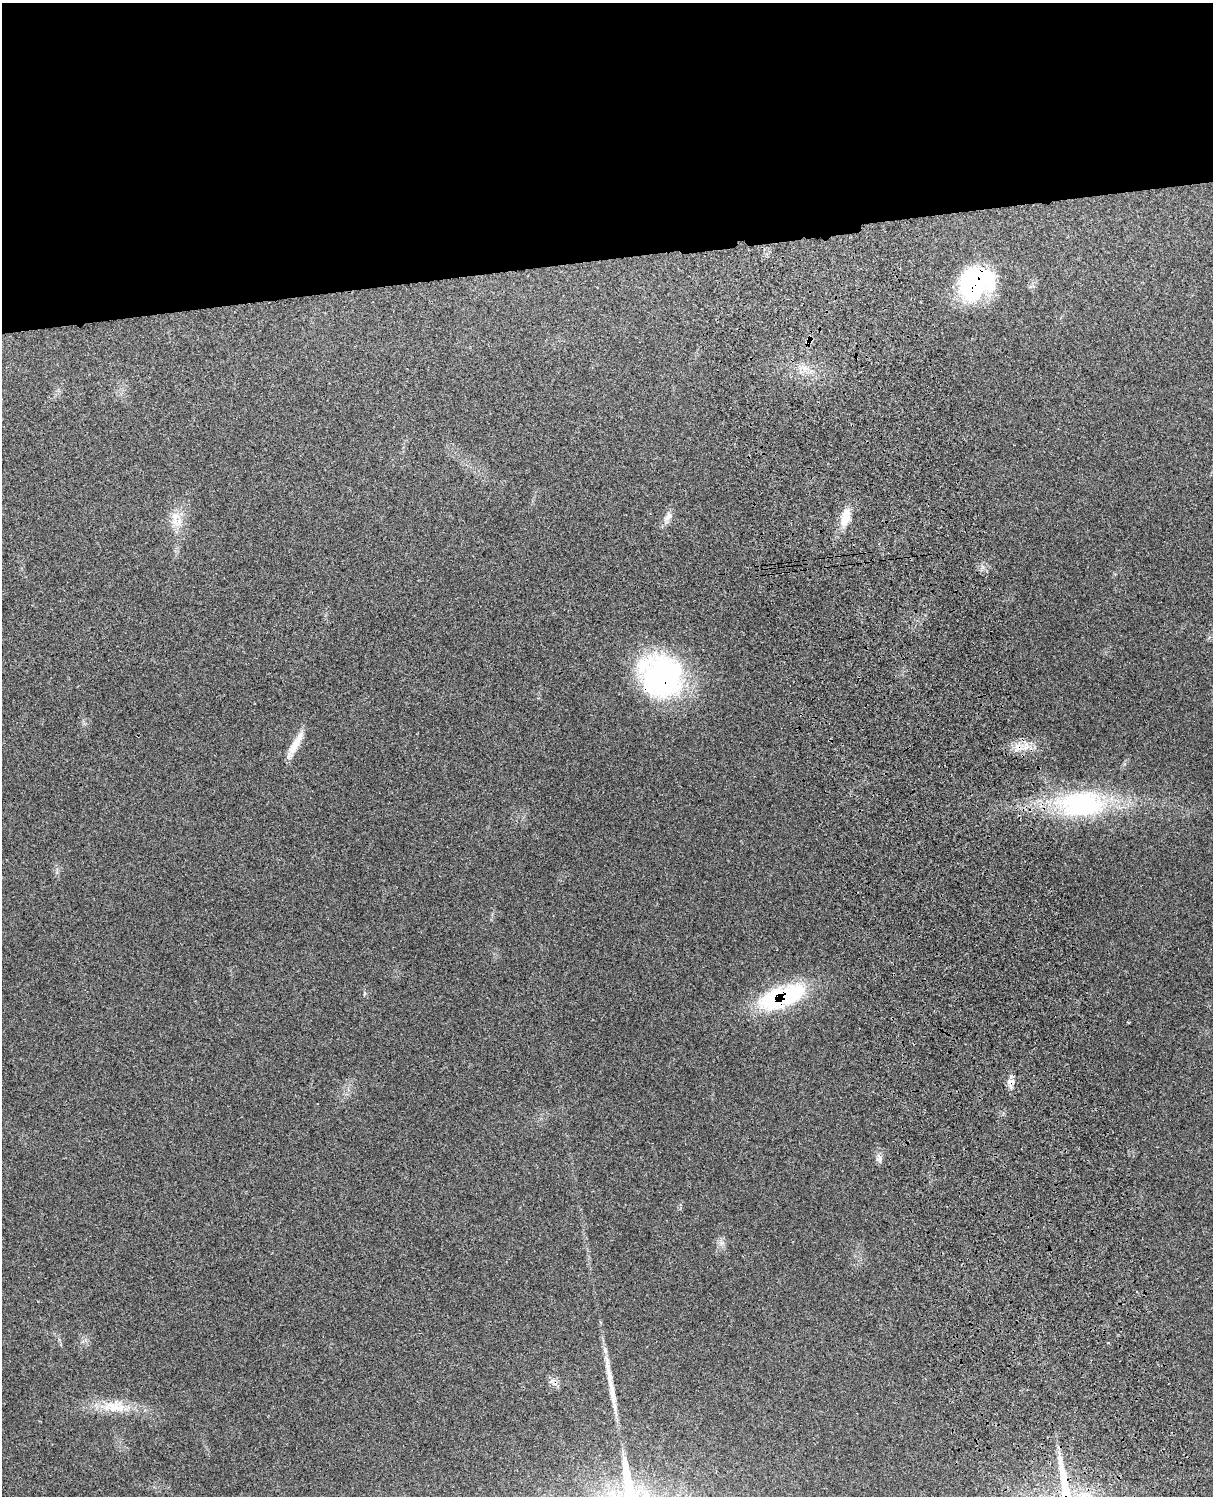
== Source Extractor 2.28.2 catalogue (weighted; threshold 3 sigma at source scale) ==
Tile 2 of 4 x 3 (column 2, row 1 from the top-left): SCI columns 1328-2538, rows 3154-4647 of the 5085 x 4920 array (HDU 1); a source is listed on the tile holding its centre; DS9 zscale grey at full resolution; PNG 1215 x 1498 px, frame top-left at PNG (2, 3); no overlay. Shown black and unused: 17% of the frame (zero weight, under 3 of 4 exposures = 6% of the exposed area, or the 3 px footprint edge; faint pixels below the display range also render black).
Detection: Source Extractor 2.28.2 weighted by HDU 2 'WHT'; one run over the whole footprint, this tile lists its part. Background 0.27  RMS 0.0091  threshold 0.0411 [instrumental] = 3 sigma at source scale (4.5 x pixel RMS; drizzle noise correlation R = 1.50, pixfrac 1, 0.05/0.05 arcsec/px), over >= 5 px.
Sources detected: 15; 1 long thin detection or spike segment (spike, bleed or trail) — not listed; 1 inside a brighter listed object's ellipse — not listed separately; the other 13 listed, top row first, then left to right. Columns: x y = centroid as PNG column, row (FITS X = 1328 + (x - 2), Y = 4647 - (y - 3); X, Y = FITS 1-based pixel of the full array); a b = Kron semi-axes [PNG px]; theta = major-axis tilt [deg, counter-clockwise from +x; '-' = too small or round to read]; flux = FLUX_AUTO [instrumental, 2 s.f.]
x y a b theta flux
976 282 34 28 38 120
810 340 9 8 - 3.8
668 517 16 8 55 5.6
845 518 24 10 75 15
176 520 23 16 -81 16
662 676 50 45 -39 170
296 742 43 7 60 13
1018 747 12 8 53 8
1081 804 72 38 2 130
786 995 50 27 26 82
1011 1082 12 7 -13 5
879 1159 9 8 - 3.3
114 1407 33 15 -2 24
Overlapping masked pixels (flux is a lower limit): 6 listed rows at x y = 976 282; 810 340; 662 676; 1018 747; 786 995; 1011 1082
Unlisted compact peaks at least as high as the median listed source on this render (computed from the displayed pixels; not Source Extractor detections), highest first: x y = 722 1243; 983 567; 365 993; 1108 1343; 59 1339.